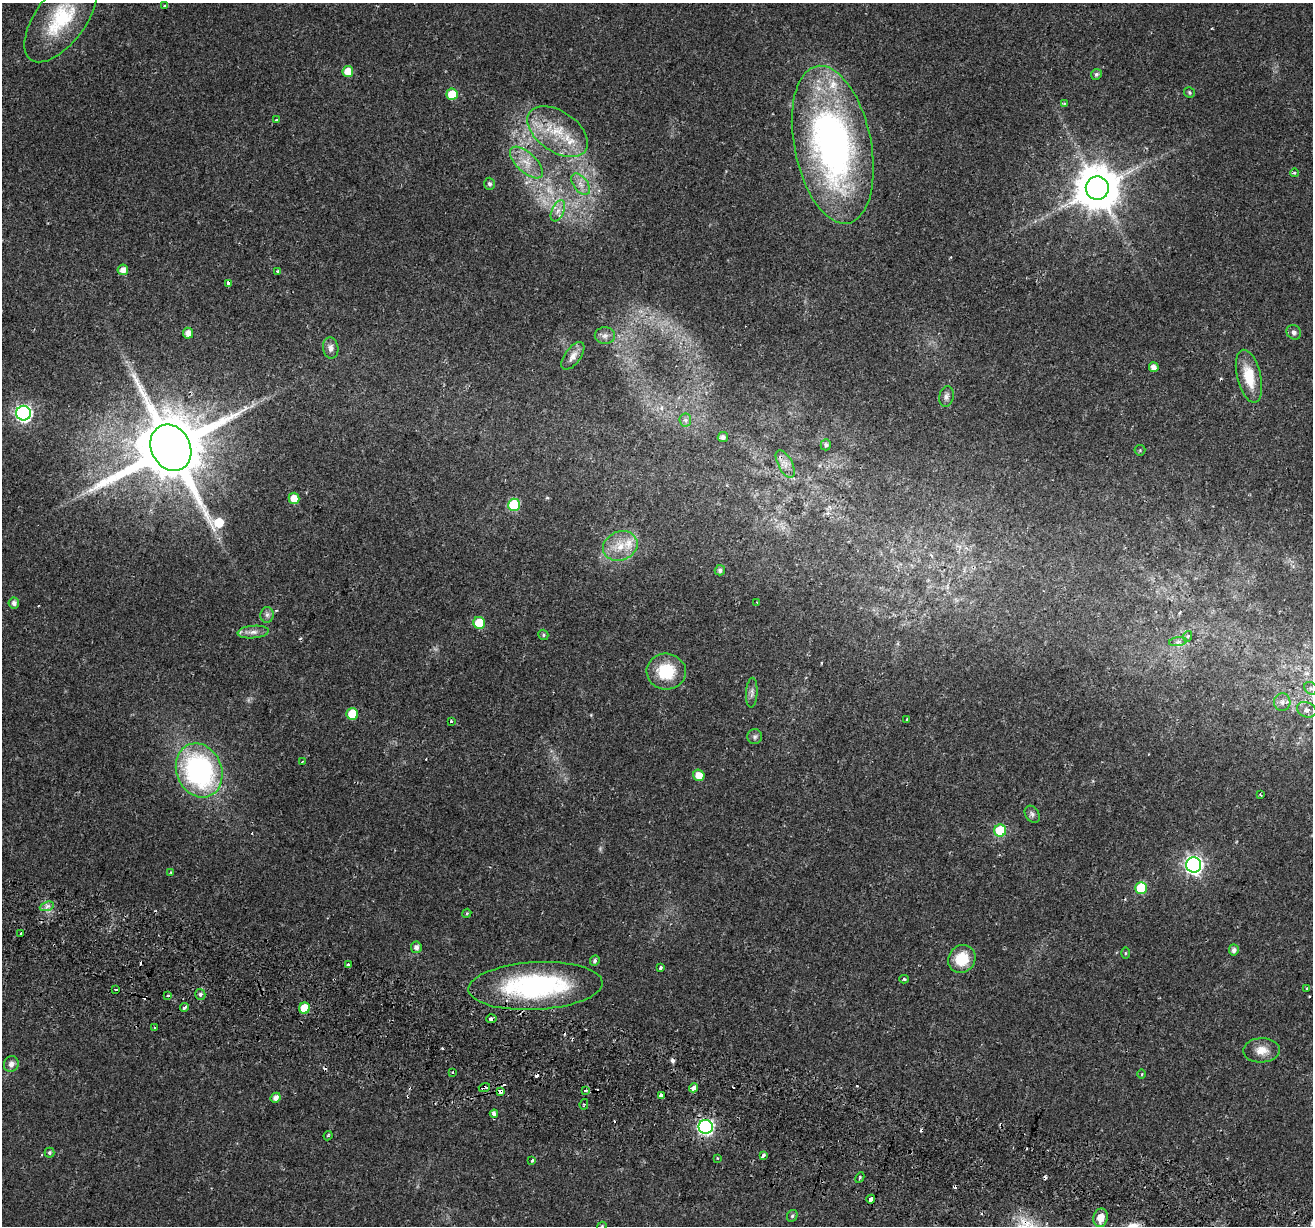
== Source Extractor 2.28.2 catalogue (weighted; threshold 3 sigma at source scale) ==
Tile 6 of 4 x 4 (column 2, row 2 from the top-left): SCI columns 1388-2698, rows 2801-4024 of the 5386 x 5541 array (HDU 1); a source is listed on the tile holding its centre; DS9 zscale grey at full resolution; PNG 1315 x 1228 px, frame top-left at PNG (2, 3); each listed source drawn as its Kron ellipse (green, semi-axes under 4 px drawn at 4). Shown black and unused: <1% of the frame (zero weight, under 2 of 3 exposures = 5% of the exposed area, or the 3 px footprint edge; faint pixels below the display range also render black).
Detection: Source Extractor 2.28.2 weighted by HDU 2 'WHT'; one run over the whole footprint, this tile lists its part. Background 0.021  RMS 0.003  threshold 0.0135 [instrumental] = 3 sigma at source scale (4.5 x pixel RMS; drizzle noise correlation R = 1.50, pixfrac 1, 0.0396/0.0396 arcsec/px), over >= 5 px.
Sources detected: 127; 1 too faint to see at this stretch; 17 cosmic-ray / hot-pixel residue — neither listed nor drawn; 2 inside a brighter listed object's ellipse — not listed separately; the other 107 listed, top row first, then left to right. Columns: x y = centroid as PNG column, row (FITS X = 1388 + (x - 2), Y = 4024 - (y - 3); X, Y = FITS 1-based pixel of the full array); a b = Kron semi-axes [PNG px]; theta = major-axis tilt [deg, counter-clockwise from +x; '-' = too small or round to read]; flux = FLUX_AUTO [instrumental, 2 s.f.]
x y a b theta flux
165 6 3 3 - 0.55
61 19 51 25 54 20
348 72 5 5 - 4.6
1096 74 5 5 - 0.71
1189 92 6 5 - 0.56
452 94 6 5 - 7.5
1064 103 4 3 - 0.38
276 120 4 2 - 0.27
558 132 34 20 -34 14
833 145 80 38 -79 130
526 162 20 9 -43 4.7
1294 173 4 3 - 0.52
489 184 6 5 - 0.65
581 184 12 7 -53 2.2
1097 188 12 11 - 1100
558 211 11 6 65 1.6
123 270 5 5 - 2.5
278 271 3 3 - 0.48
228 283 3 3 - 1.1
1294 332 8 7 - 1.1
188 333 5 5 - 2.1
605 336 10 8 2 1.4
331 348 10 7 -80 1.5
573 356 16 8 54 2.2
1154 367 5 4 - 1.8
1249 376 27 12 -76 8
946 397 10 7 77 1.2
24 413 7 7 - 89
685 420 6 6 - 0.81
723 437 5 5 - 1.1
826 445 5 5 - 0.78
171 448 24 19 -63 4000
1140 450 5 5 - 0.37
785 464 15 7 -63 2.1
294 498 5 5 - 3.7
514 505 6 6 - 21
620 546 17 14 22 5.9
720 570 5 5 - 1
757 602 3 3 - 0.19
14 603 5 5 - 1.3
267 615 8 6 88 0.93
479 623 6 5 - 7.6
253 632 15 6 5 1.8
543 635 5 5 - 0.52
1188 636 5 3 - 0.33
1178 642 9 4 8 0.88
666 672 20 18 -5 11
1311 688 7 5 -44 0.75
752 693 15 5 87 1.2
1282 702 8 8 - 1.3
1307 710 10 7 -21 1.2
352 714 6 6 - 9.2
907 720 4 2 - 0.29
451 721 3 3 - 1.1
755 737 7 7 - 0.85
302 762 2 2 - 0.31
199 770 27 22 -68 59
699 775 6 5 - 3.4
1260 795 3 2 - 0.29
1032 814 9 6 -55 0.86
1000 831 6 6 - 17
1194 865 7 7 - 120
171 872 3 3 - 0.28
1141 888 6 6 - 12
47 906 7 4 19 0.88
467 913 4 3 - 0.3
21 934 4 3 - 1.6
416 947 6 5 - 1.3
1234 950 6 5 - 1.2
1125 953 5 4 - 0.33
962 959 15 13 54 8.5
595 960 5 4 - 0.66
348 965 3 3 - 1.4
660 967 4 3 - 0.98
904 979 5 3 - 0.57
535 986 67 24 3 51
1306 988 3 2 - 0.37
115 989 4 3 - 2.6
200 994 5 5 - 0.67
168 996 4 3 - 0.83
184 1008 4 3 - 1
304 1008 6 5 - 6.6
491 1019 5 3 - 2.9
154 1028 3 3 - 0.51
1261 1050 18 12 2 3.6
11 1064 8 7 - 1.7
453 1073 3 3 - 1
1142 1074 5 3 - 0.27
484 1087 6 3 18 1.7
694 1088 4 3 - 4.7
501 1091 4 3 - 2.4
585 1091 4 3 - 5.9
661 1095 3 3 - 2.1
276 1098 5 4 - 1.7
584 1104 5 4 - 0.42
494 1114 4 3 - 1.6
706 1127 7 7 - 73
328 1136 5 3 - 0.48
49 1153 5 5 - 0.49
763 1156 3 3 - 4.6
717 1158 3 3 - 0.36
532 1161 4 3 - 0.31
860 1177 5 3 - 0.4
871 1199 4 3 - 2.5
792 1216 6 5 - 0.55
1100 1218 9 7 78 3.2
602 1226 4 3 - 0.27
Overlapping masked pixels (flux is a lower limit): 8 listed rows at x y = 171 448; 785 464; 535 986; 304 1008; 491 1019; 484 1087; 501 1091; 871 1199
Isophote crosses this tile's border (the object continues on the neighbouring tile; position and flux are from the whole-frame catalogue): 1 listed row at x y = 602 1226